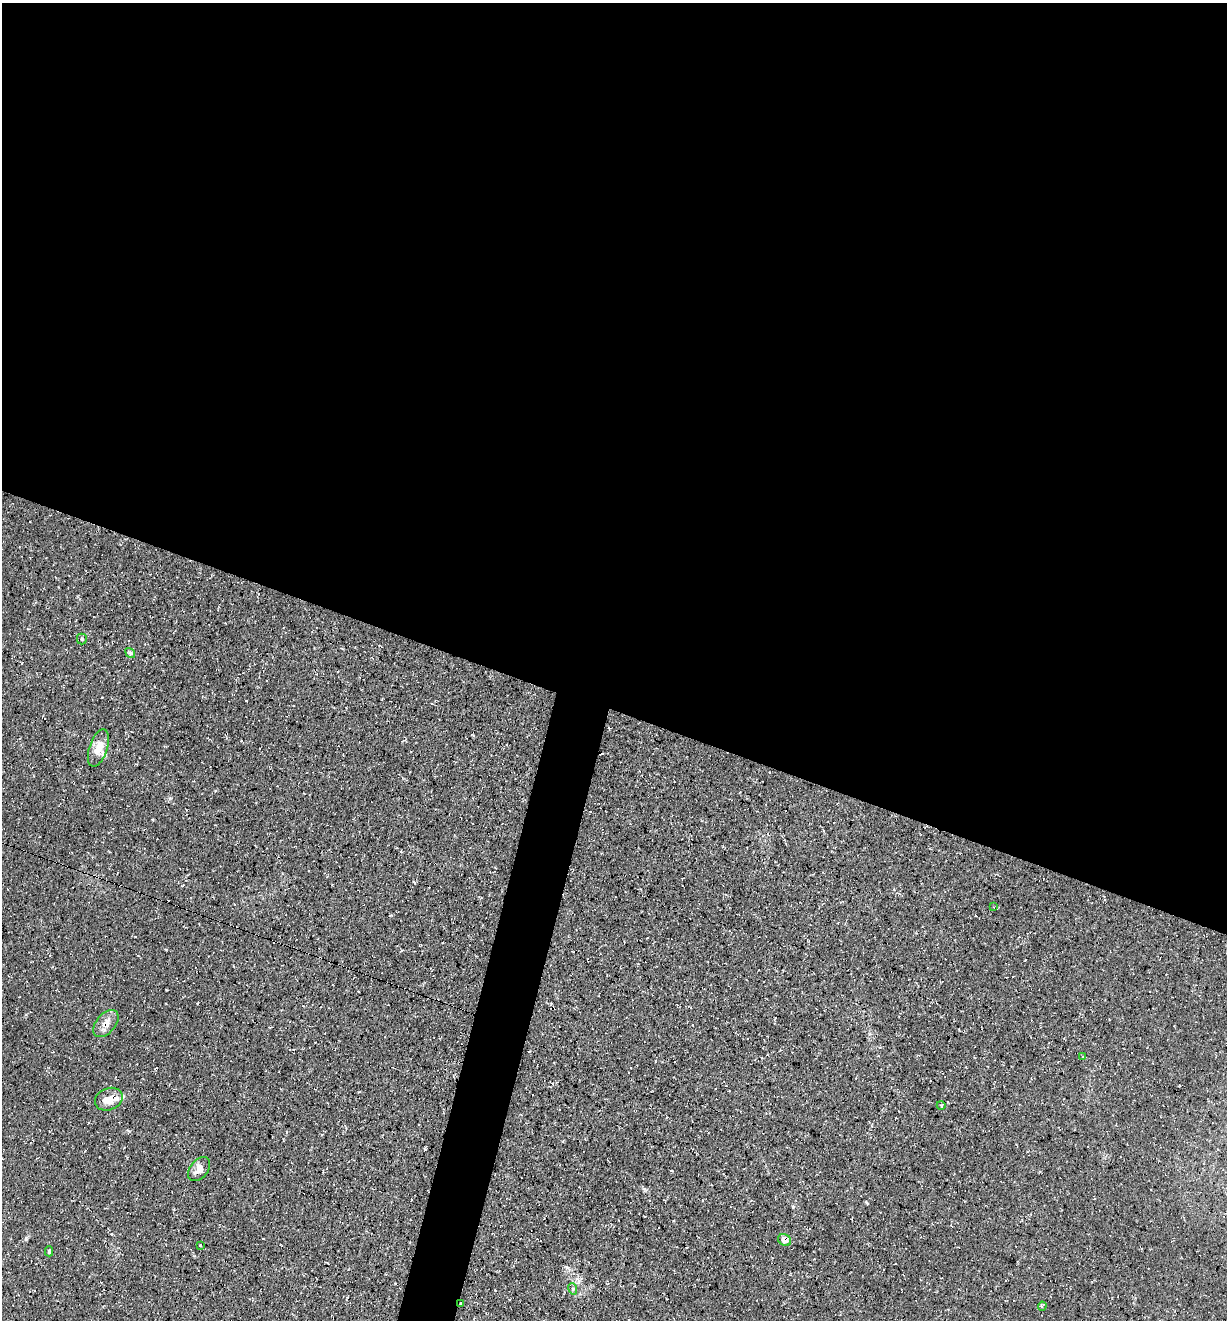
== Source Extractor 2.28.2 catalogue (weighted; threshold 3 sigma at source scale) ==
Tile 3 of 4 x 4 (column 3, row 1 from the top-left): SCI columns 2587-3811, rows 3955-5272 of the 5290 x 5272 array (HDU 1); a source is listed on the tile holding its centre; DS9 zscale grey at full resolution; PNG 1229 x 1322 px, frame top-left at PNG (2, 3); each listed source drawn as its Kron ellipse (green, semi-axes under 4 px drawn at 4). Shown black and unused: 56% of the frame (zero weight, under 3 of 4 exposures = <1% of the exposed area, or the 3 px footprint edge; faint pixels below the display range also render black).
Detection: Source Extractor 2.28.2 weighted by HDU 2 'WHT'; one run over the whole footprint, this tile lists its part. Background 0.0861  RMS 0.0059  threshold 0.0264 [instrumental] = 3 sigma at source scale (4.5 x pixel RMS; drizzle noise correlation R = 1.50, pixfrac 1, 0.05/0.05 arcsec/px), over >= 5 px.
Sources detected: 22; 5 cosmic-ray / hot-pixel residue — neither listed nor drawn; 2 inside a brighter listed object's ellipse — not listed separately; the other 15 listed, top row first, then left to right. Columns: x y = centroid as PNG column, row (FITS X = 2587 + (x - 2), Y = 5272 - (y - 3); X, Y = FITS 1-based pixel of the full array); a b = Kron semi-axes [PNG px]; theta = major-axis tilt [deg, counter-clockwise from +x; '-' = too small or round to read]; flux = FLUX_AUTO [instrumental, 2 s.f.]
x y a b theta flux
82 639 5 5 - 0.71
130 653 5 4 - 0.8
98 748 19 9 72 6.4
994 907 4 3 - 0.67
106 1023 16 9 48 4.9
1083 1057 4 2 - 0.53
109 1099 14 11 22 6.6
941 1105 4 3 - 0.51
199 1169 13 9 51 5
785 1240 7 5 -33 4.4
200 1245 3 2 - 1.3
49 1251 5 4 - 0.77
573 1289 6 3 -72 0.78
461 1303 3 2 - 0.96
1042 1306 4 3 - 2.6
Overlapping masked pixels (flux is a lower limit): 4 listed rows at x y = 106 1023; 109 1099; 785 1240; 461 1303